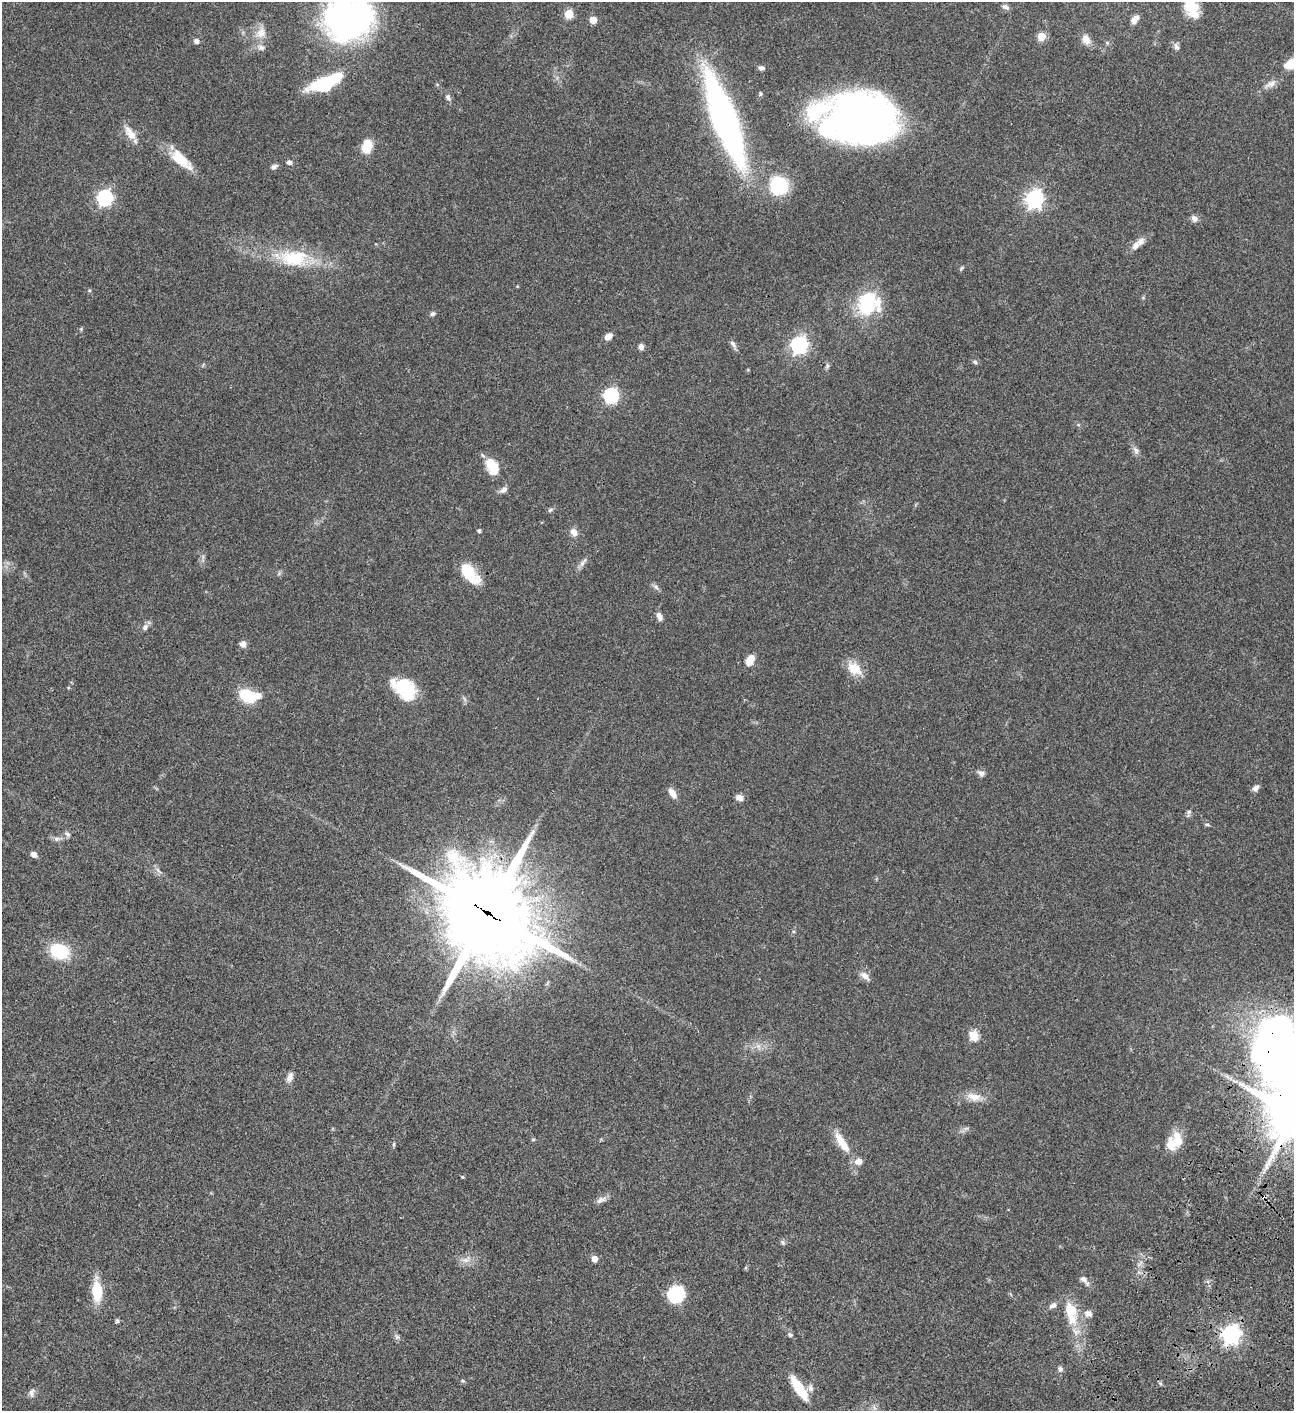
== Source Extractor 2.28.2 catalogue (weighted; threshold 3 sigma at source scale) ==
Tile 6 of 4 x 4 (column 2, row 2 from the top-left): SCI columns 1799-3090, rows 3023-4431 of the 6051 x 6048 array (HDU 1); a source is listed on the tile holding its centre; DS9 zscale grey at full resolution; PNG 1296 x 1413 px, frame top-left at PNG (2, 2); no overlay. Shown black and unused: <1% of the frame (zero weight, under 3 of 4 exposures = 13% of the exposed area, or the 3 px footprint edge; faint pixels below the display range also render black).
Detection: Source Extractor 2.28.2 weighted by HDU 2 'WHT'; one run over the whole footprint, this tile lists its part. Background 0.0654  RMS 0.0058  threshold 0.0262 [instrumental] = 3 sigma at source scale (4.5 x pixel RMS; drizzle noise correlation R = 1.50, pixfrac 1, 0.05/0.05 arcsec/px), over >= 5 px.
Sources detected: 107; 7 inside a brighter listed object's ellipse — not listed separately; the other 100 listed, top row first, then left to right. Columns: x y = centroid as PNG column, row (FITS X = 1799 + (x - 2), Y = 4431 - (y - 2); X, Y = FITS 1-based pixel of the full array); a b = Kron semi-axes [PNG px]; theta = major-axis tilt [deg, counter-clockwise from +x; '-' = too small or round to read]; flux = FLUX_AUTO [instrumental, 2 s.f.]
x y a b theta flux
1005 7 10 6 -26 1.8
1192 8 18 12 -63 15
569 14 6 5 - 16
348 19 48 40 26 180
1135 19 10 6 52 3.2
593 20 5 5 - 7.6
261 33 17 13 53 6.6
1042 36 6 6 - 11
1086 39 13 9 -67 4.4
196 41 6 6 - 1.8
1107 43 6 4 -20 0.71
1177 47 10 7 -69 1.8
1289 65 12 9 19 4.6
761 68 8 5 -9 1.4
326 83 35 12 24 35
1271 84 19 7 26 3.7
760 94 6 4 -88 0.83
448 97 8 6 -58 1.8
724 119 78 18 -69 280
861 119 63 44 2 320
130 133 22 10 -53 6.5
367 146 12 8 72 14
181 160 34 13 -41 13
289 162 7 6 - 1.4
274 167 9 5 24 1.6
779 185 21 19 -39 28
105 198 7 7 - 110
1034 199 8 7 - 160
1194 218 8 7 - 2.7
1135 245 14 8 57 4
294 258 38 21 -2 29
89 290 5 4 - 0.64
868 304 31 28 23 33
433 314 7 5 16 1.3
608 336 8 6 36 3.3
733 344 13 6 -56 1.9
799 345 8 7 - 140
641 347 7 5 -87 2.2
975 362 6 5 - 1.1
827 366 8 5 69 1.1
611 396 7 7 - 96
1136 450 12 6 -56 2.1
492 466 20 15 -46 10
504 490 11 7 35 2.2
550 510 8 4 35 0.95
479 531 4 4 - 1.2
574 532 11 8 -60 3.3
583 562 16 5 51 2.3
469 573 23 11 -49 20
656 587 9 7 -55 1.6
659 616 10 6 -66 2.7
145 627 9 7 56 2
243 644 8 7 - 2.7
750 660 12 7 60 6.6
854 668 21 14 -40 9.4
405 688 24 15 -37 31
247 696 16 11 -24 22
981 773 10 7 -42 2
1256 788 8 6 46 2.6
672 793 14 7 -54 3.8
739 798 10 7 -19 2.6
1189 812 7 5 45 1.2
1207 825 6 3 -9 0.78
67 834 9 5 -39 1.3
57 839 10 6 5 1.9
34 854 6 5 - 3
158 870 13 4 -50 1.7
488 913 36 30 -44 6000
59 951 20 15 -19 24
865 976 15 7 -41 3.4
974 1035 6 6 - 23
758 1046 6 6 - 1.7
1280 1052 98 48 -72 570
290 1077 12 7 71 3
973 1097 21 10 -14 6.4
966 1128 7 4 19 1.2
533 1140 6 4 1 0.56
1178 1140 22 16 -57 8.8
842 1143 33 10 -57 10
394 1144 6 3 89 0.69
462 1177 4 4 - 0.55
601 1200 16 7 22 2.7
783 1242 8 3 -71 0.89
595 1259 6 5 - 4.2
466 1260 13 7 12 3.7
1083 1279 11 7 -40 2.4
97 1291 19 10 -86 18
676 1294 15 14 - 28
1053 1305 9 6 28 2.2
1071 1313 37 16 -78 17
1088 1313 10 9 - 2.9
117 1321 5 5 - 0.91
1231 1334 7 7 - 250
790 1335 7 5 -37 1.1
397 1337 7 6 - 1.4
1060 1369 8 7 - 1.5
463 1381 5 3 - 0.64
799 1388 29 9 -56 16
810 1388 11 7 -83 2.3
32 1393 13 7 82 2.1
Overlapping masked pixels (flux is a lower limit): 3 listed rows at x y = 488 913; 1280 1052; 1231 1334
Isophote crosses this tile's border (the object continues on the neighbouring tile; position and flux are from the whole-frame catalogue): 3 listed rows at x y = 1192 8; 348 19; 1280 1052